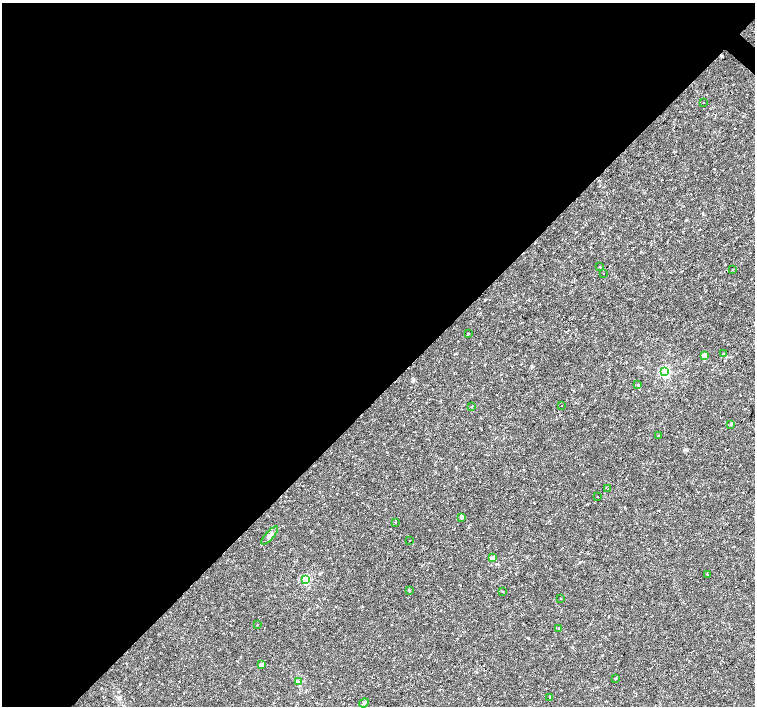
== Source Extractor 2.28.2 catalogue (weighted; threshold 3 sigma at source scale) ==
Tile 5 of 4 x 4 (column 1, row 2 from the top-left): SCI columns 8-1512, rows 3048-4455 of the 6027 x 6027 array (HDU 1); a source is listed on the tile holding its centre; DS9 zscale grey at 2 x 2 block average (1 PNG px = mean of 2 x 2 image px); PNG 757 x 708 px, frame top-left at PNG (2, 3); each listed source drawn as its Kron ellipse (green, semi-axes under 4 px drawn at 4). Shown black and unused: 56% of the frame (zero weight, under 2 of 3 exposures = <1% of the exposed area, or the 3 px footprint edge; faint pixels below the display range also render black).
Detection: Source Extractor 2.28.2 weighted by HDU 2 'WHT'; one run over the whole footprint, this tile lists its part. Background 0.0228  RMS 0.0028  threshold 0.0126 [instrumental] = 3 sigma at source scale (4.5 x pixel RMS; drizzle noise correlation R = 1.50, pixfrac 1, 0.0396/0.0396 arcsec/px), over >= 5 px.
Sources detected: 33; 1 cosmic-ray / hot-pixel residue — neither listed nor drawn; the other 32 listed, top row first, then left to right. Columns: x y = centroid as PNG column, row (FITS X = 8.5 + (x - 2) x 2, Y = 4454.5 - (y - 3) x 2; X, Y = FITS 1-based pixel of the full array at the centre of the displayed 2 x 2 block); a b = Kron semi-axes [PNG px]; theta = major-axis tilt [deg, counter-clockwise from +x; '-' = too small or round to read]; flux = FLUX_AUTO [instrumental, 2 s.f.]
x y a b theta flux
703 103 2 2 - 2.7
599 267 2 2 - 0.56
733 269 2 2 - 0.66
604 274 2 2 - 0.44
468 333 2 2 - 0.57
723 354 2 2 - 0.6
704 356 3 2 - 7.4
665 372 3 3 - 79
638 384 3 2 - 0.35
472 406 3 2 - 0.3
562 406 2 2 - 0.61
731 424 4 3 - 0.85
658 435 2 2 - 0.36
608 489 2 2 - 0.38
598 497 2 2 - 0.58
461 518 4 3 - 1.4
395 522 2 2 - 1.4
270 535 12 4 49 2.3
410 540 2 2 - 0.4
493 557 4 2 - 0.67
707 574 2 2 - 0.27
305 579 3 3 - 53
409 590 2 2 - 1.1
503 591 2 2 - 1.3
561 599 2 2 - 0.27
257 625 2 2 - 0.3
559 629 4 2 - 0.58
261 665 3 3 - 3
615 678 3 2 - 0.45
298 682 3 3 - 0.74
550 697 3 2 - 0.54
364 703 5 3 - 0.81
Diffuse or blended objects may show on this block-average render without a row.